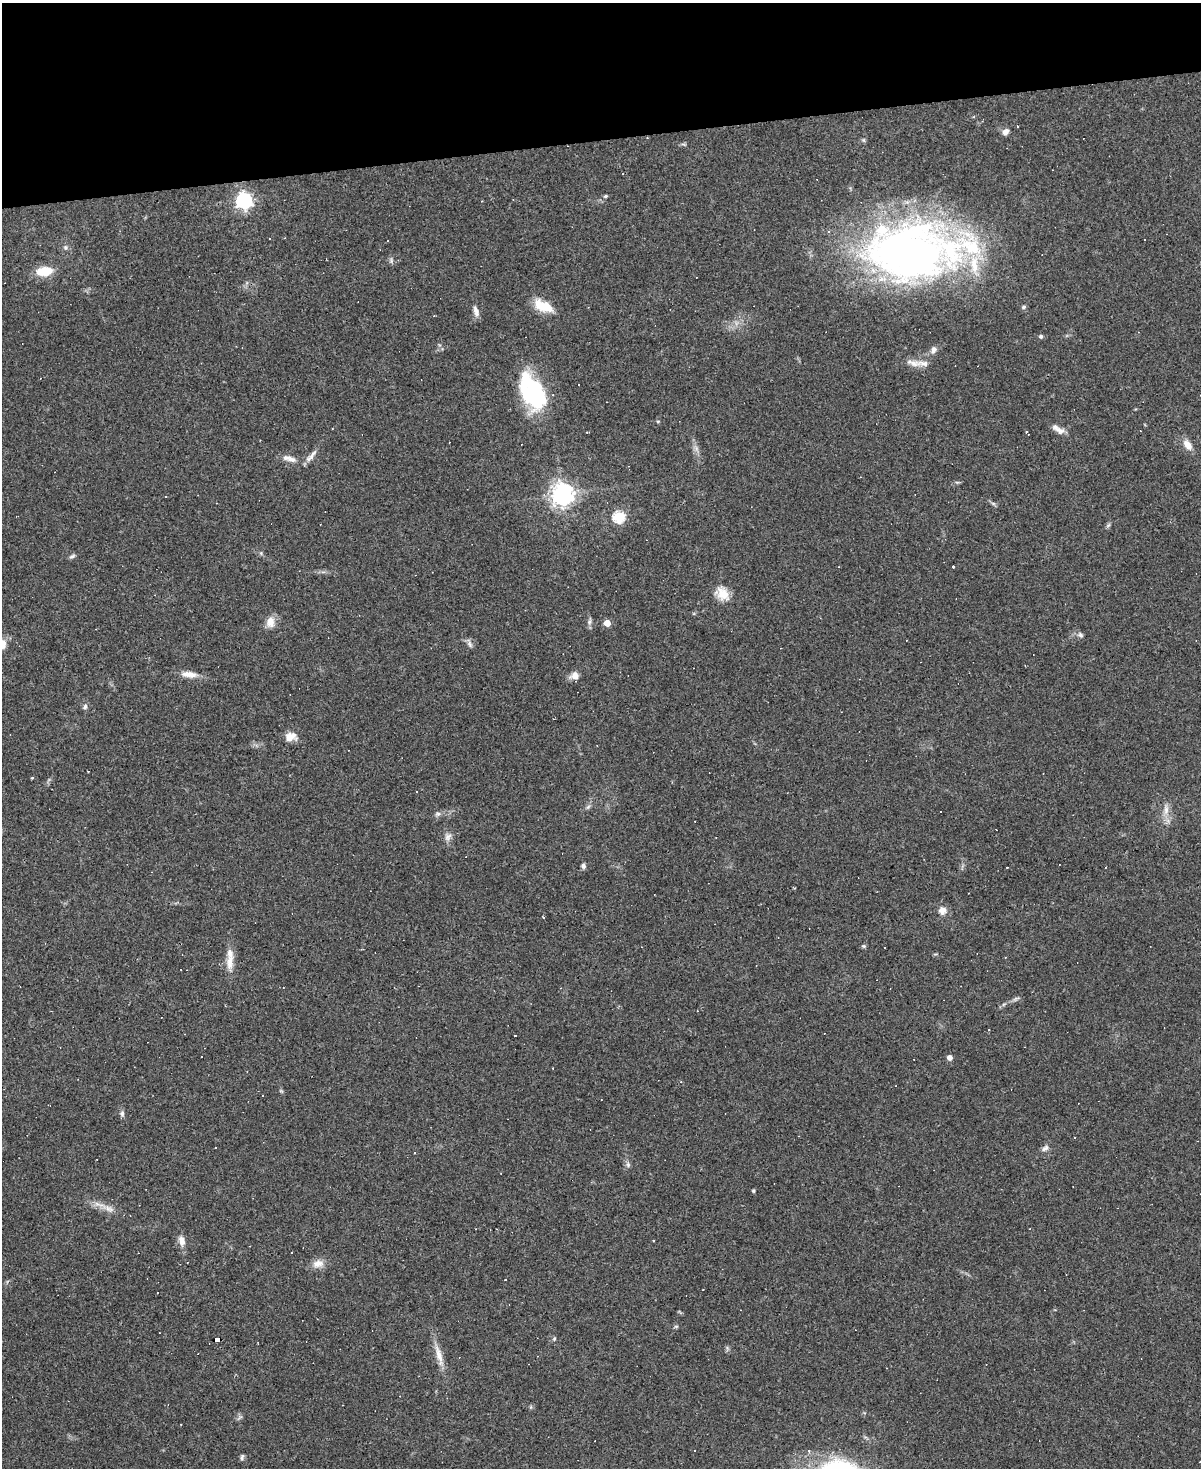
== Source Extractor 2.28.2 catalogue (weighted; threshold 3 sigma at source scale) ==
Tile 3 of 4 x 3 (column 3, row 1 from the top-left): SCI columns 2398-3596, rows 3175-4640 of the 4794 x 4772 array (HDU 1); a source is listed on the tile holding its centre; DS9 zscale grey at full resolution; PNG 1203 x 1470 px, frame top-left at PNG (2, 3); no overlay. Shown black and unused: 9% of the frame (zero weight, under 3 of 4 exposures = <1% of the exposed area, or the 3 px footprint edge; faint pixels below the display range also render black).
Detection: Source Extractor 2.28.2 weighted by HDU 2 'WHT'; one run over the whole footprint, this tile lists its part. Background 0.147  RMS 0.007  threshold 0.0314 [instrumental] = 3 sigma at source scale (4.5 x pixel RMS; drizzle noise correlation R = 1.50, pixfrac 1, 0.05/0.05 arcsec/px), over >= 5 px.
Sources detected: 97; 1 inside a brighter object's white glare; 21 cosmic-ray / hot-pixel residue — not listed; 8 inside a brighter listed object's ellipse — not listed separately; the other 67 listed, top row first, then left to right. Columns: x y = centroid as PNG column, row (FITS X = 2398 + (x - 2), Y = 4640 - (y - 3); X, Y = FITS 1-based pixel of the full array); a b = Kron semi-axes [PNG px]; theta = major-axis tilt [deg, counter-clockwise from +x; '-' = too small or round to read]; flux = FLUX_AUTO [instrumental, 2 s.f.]
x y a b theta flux
1017 126 3 2 - 0.56
1005 132 7 6 - 4.1
606 196 5 4 - 1.1
244 201 6 6 - 240
482 201 3 2 - 0.6
66 247 7 6 - 1.7
908 252 111 62 2 410
391 260 8 4 -90 1.4
45 271 17 9 7 17
542 306 24 13 -42 13
1024 307 6 5 - 1.4
476 311 14 6 -72 3.5
1041 336 5 4 - 1.6
934 350 10 7 75 3.1
913 363 24 8 -15 6.1
579 384 3 2 - 0.64
534 394 44 24 -55 68
658 421 5 3 - 0.67
1027 431 3 3 - 11
1060 431 12 8 -6 3.9
1187 445 16 9 -52 5.7
696 448 7 5 -47 2.1
312 454 21 6 58 4.2
292 459 15 7 -17 4.9
563 494 7 7 - 560
993 503 7 4 -19 1.2
619 517 6 6 - 67
1108 525 8 3 45 1.1
72 556 9 5 25 1.6
953 566 3 3 - 1.8
722 594 19 14 -46 11
270 622 15 11 85 6.6
589 622 8 5 72 1.9
607 623 5 4 - 9.5
1080 635 9 6 -53 1.9
470 644 10 6 -61 2.3
189 674 22 8 -6 7.1
575 676 10 8 9 4.8
85 706 8 5 84 1.8
290 737 15 10 11 7
588 807 7 4 45 1.5
1166 810 17 7 89 5.7
438 814 8 6 20 1.8
448 837 11 8 52 3.5
583 866 6 6 - 1.9
942 910 10 8 6 4.9
864 946 6 5 - 1
230 953 15 10 -75 6
1016 999 9 4 27 1.7
515 1036 3 3 - 2.9
950 1057 6 5 - 3
681 1082 4 4 - 0.74
122 1113 8 6 -90 1.8
1045 1148 11 6 37 2.5
628 1165 8 6 -89 1.9
753 1191 4 4 - 1.1
109 1209 15 7 -23 5.3
182 1241 13 8 -75 4.9
318 1264 16 10 11 6.1
505 1280 3 2 - 0.44
676 1326 6 4 0 0.97
217 1339 6 4 5 55
554 1339 6 4 75 1.1
439 1356 31 8 -76 9.1
240 1417 7 4 34 1.5
694 1450 3 2 - 0.53
242 1457 9 5 75 1.4
Overlapping masked pixels (flux is a lower limit): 1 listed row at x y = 217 1339